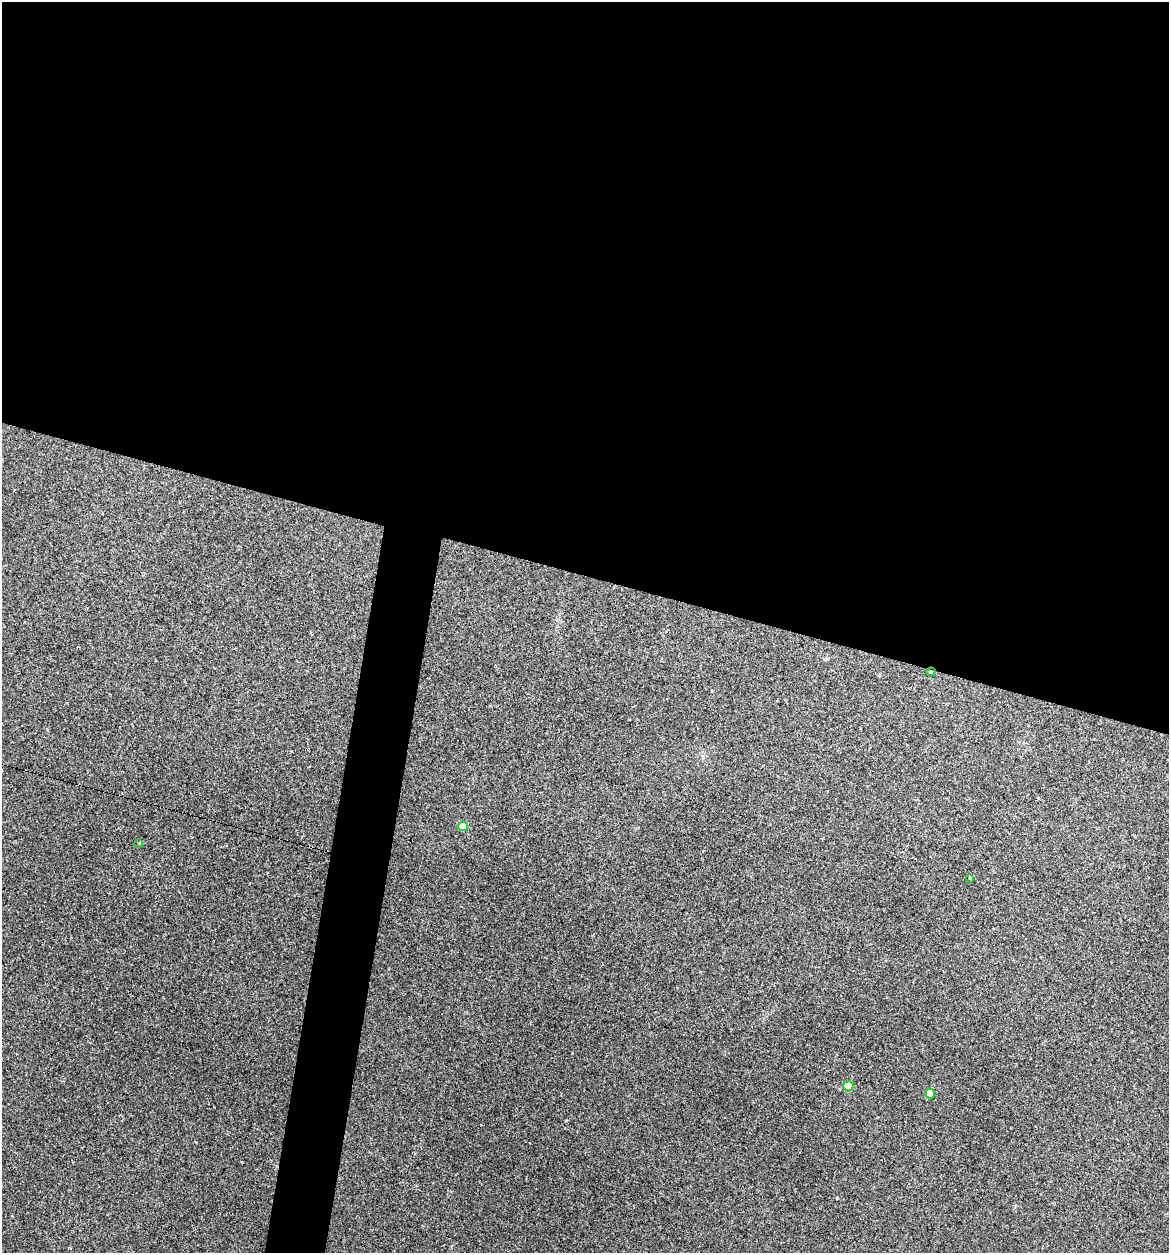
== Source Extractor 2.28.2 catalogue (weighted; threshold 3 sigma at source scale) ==
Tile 3 of 4 x 4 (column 3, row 1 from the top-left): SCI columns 2453-3619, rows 3753-5003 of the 5029 x 5032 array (HDU 1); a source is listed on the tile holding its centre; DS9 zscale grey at full resolution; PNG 1171 x 1255 px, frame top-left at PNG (2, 2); each listed source drawn as its Kron ellipse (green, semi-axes under 4 px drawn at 4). Shown black and unused: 49% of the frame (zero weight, under 2 of 3 exposures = <1% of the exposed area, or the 3 px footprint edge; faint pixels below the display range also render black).
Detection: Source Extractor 2.28.2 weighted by HDU 2 'WHT'; one run over the whole footprint, this tile lists its part. Background 0.137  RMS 0.007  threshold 0.0314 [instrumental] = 3 sigma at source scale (4.5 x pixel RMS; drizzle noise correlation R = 1.50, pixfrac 1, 0.05/0.05 arcsec/px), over >= 5 px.
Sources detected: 7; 1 cosmic-ray / hot-pixel residue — neither listed nor drawn; the other 6 listed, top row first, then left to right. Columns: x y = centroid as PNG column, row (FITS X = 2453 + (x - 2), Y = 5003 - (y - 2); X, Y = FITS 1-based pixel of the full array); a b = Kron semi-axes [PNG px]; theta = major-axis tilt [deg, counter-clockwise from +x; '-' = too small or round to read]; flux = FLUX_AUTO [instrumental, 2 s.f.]
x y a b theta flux
931 672 5 4 - 0.93
463 826 5 4 - 12
139 843 3 3 - 0.6
970 878 3 3 - 1.8
848 1086 5 5 - 18
930 1093 5 5 - 9.9
Overlapping masked pixels (flux is a lower limit): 1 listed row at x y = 931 672